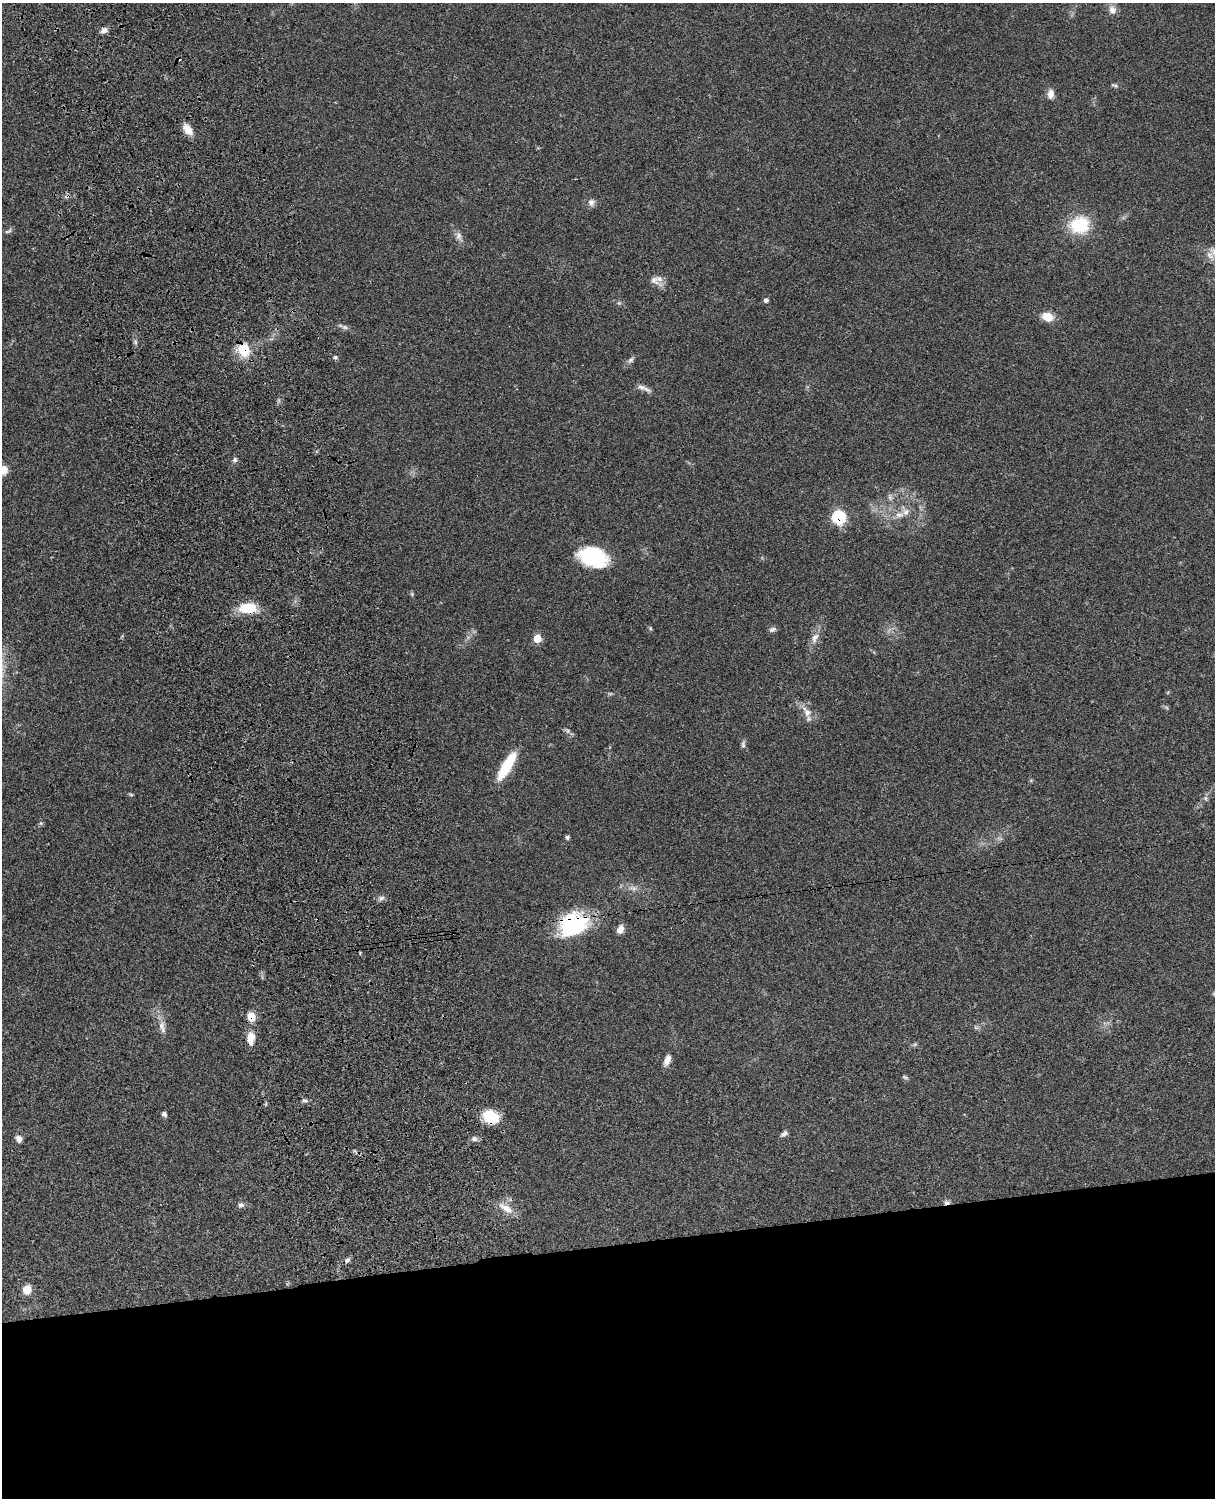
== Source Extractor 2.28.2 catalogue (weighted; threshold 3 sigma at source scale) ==
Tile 11 of 4 x 3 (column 3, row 3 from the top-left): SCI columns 2547-3759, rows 275-1770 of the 5089 x 4924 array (HDU 1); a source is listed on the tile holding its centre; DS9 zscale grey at full resolution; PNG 1217 x 1500 px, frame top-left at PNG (2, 3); no overlay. Shown black and unused: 17% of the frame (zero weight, under 3 of 4 exposures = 6% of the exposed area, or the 3 px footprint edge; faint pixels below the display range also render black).
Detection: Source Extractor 2.28.2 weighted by HDU 2 'WHT'; one run over the whole footprint, this tile lists its part. Background 0.0864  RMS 0.0061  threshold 0.0274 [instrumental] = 3 sigma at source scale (4.5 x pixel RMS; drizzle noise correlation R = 1.50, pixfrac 1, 0.05/0.05 arcsec/px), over >= 5 px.
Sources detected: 62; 2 cosmic-ray / hot-pixel residue — not listed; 2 inside a brighter listed object's ellipse — not listed separately; the other 58 listed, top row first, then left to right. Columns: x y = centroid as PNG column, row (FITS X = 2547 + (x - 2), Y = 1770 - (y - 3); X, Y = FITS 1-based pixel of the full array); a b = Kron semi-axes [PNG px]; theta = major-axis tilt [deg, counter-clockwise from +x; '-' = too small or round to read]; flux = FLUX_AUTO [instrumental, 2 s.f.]
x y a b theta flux
1112 10 12 10 -64 3.7
104 30 8 6 31 2.8
1115 85 10 3 -10 1
1051 94 12 8 85 3.5
188 129 14 8 -55 6.8
591 202 10 9 - 2.8
1080 225 23 19 4 26
8 231 10 4 18 1.2
458 236 12 8 -73 3
654 280 23 9 -34 4.4
766 300 6 5 - 1.5
1048 317 12 9 -14 8.7
345 327 8 6 -20 1.6
135 342 7 4 -71 1.1
244 350 14 11 -73 15
335 357 6 5 - 1.1
631 360 10 6 52 1.8
641 387 12 7 -13 3
235 460 7 5 57 1.4
3 470 7 6 - 11
890 497 10 6 -82 2
899 515 13 6 7 3.9
838 517 7 7 - 57
593 557 30 19 -17 41
248 608 23 12 1 15
650 628 5 5 - 0.77
772 629 10 6 20 1.7
537 638 7 6 - 9.6
815 638 16 8 66 4.7
807 713 12 10 -61 5
743 744 10 5 85 1.5
507 766 30 8 59 26
131 795 6 4 -2 0.73
1205 798 7 4 -72 1.1
41 823 6 5 - 0.88
567 837 5 4 - 1.2
633 888 13 5 -11 2.8
381 898 9 6 27 1.8
573 924 35 26 24 44
620 929 10 7 68 3.8
1214 994 6 4 18 0.97
251 1017 8 7 - 8.6
161 1026 12 8 84 3.7
251 1038 15 8 89 8
915 1044 6 5 - 0.96
667 1060 12 6 70 4.2
905 1077 8 4 -24 0.98
304 1100 8 4 -1 1.3
164 1114 6 5 - 1.6
491 1117 19 14 -26 15
784 1134 9 5 34 1.9
19 1139 9 7 -70 3
474 1139 9 6 -27 1.9
947 1202 8 5 11 1.9
241 1205 7 7 - 1.8
506 1208 22 8 -31 6.7
347 1260 8 5 28 1.5
27 1290 10 9 - 6.1
Overlapping masked pixels (flux is a lower limit): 8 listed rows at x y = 244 350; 838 517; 248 608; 573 924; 251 1017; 251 1038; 491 1117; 947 1202
Isophote crosses this tile's border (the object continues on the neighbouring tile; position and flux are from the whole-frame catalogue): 2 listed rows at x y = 3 470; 1214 994